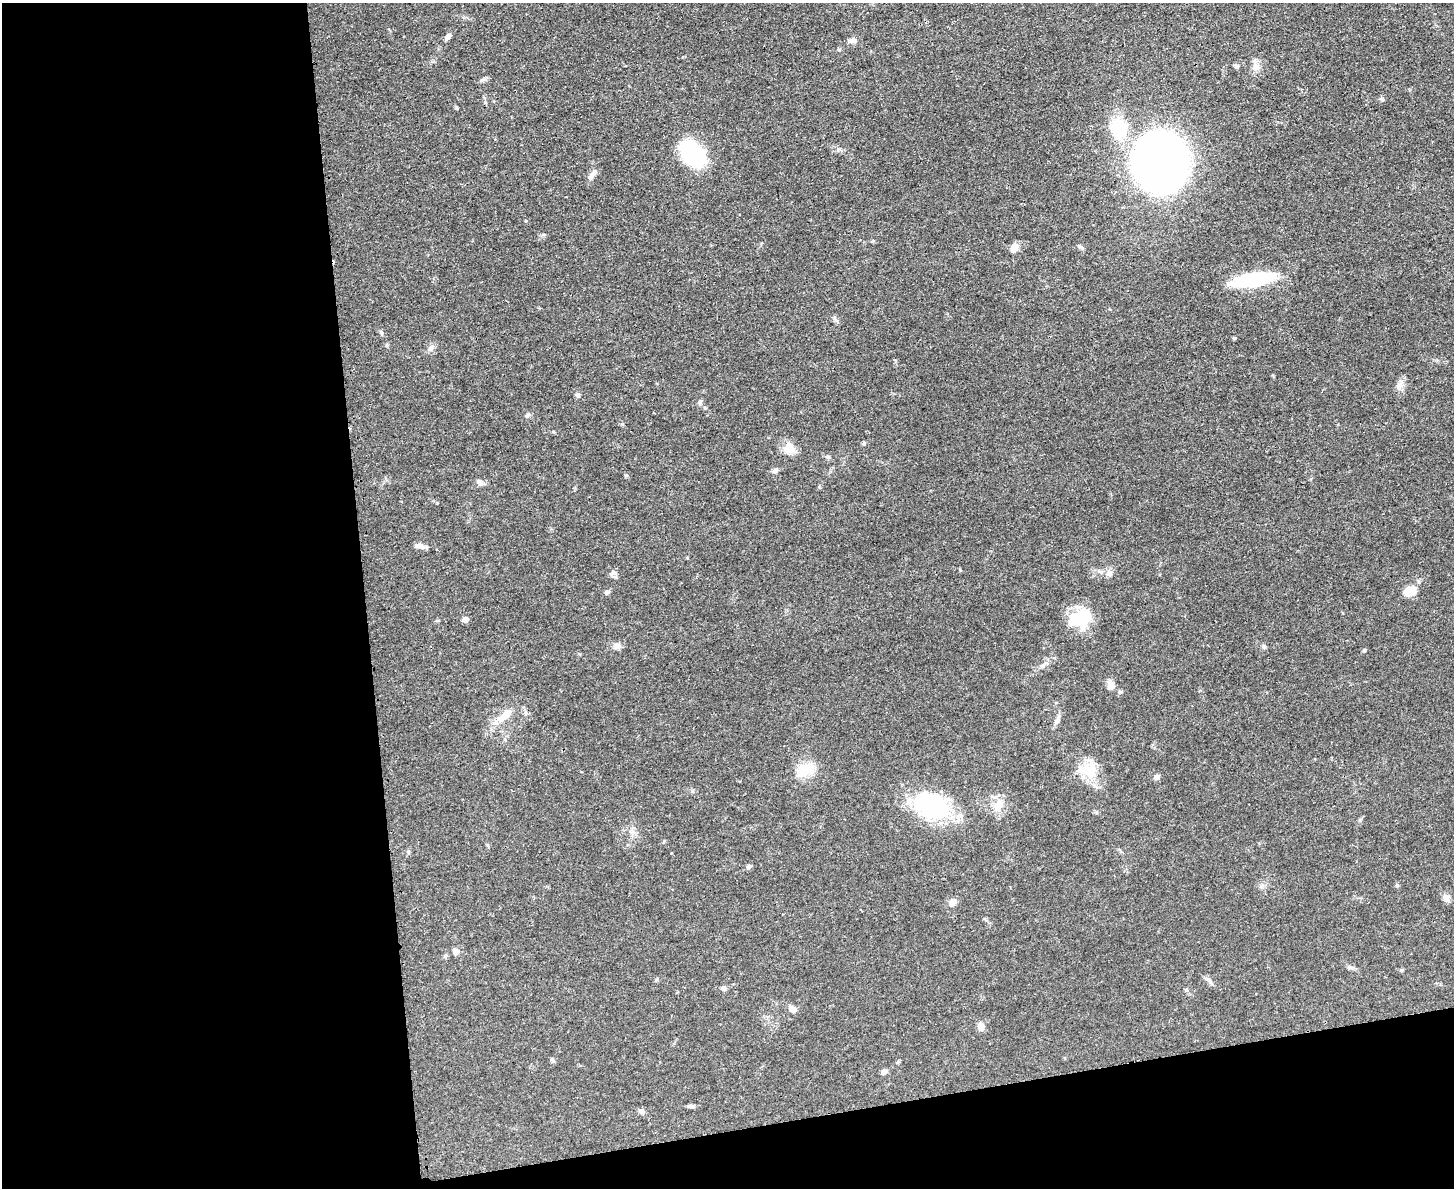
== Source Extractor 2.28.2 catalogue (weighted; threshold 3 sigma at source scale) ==
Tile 10 of 3 x 4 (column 1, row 4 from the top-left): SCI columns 142-1593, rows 12-1197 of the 4749 x 4765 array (HDU 1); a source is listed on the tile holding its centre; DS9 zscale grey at full resolution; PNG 1456 x 1190 px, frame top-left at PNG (2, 3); no overlay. Shown black and unused: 31% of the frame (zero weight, under 3 of 4 exposures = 2% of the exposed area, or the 3 px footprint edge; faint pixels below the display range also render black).
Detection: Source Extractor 2.28.2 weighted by HDU 2 'WHT'; one run over the whole footprint, this tile lists its part. Background 0.0457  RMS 0.0051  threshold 0.023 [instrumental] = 3 sigma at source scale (4.5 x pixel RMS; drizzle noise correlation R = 1.50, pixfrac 1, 0.05/0.05 arcsec/px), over >= 5 px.
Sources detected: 60; all 60 listed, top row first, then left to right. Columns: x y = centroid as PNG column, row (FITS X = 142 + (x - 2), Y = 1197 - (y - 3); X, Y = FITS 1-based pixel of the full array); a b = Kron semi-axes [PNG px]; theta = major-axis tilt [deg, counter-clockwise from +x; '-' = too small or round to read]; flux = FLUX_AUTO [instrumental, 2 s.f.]
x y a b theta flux
448 36 9 6 59 1.7
853 40 12 6 10 2.3
1237 66 7 6 - 1.1
1255 67 11 6 -37 2.1
484 79 9 4 19 1.1
1382 99 6 4 -45 0.73
1119 128 20 16 -74 25
692 153 32 20 -48 40
1160 162 33 32 - 540
591 176 13 7 56 2.3
525 221 4 3 - 0.42
1081 247 8 5 -25 0.97
1014 248 12 8 68 3.6
1254 280 44 12 10 37
381 332 6 4 -20 0.73
431 348 11 7 45 2
1399 385 14 5 54 2.1
578 395 7 5 -35 1.1
700 402 8 4 89 0.96
528 415 9 4 27 0.91
864 443 5 4 - 0.71
789 448 16 15 - 5.5
775 471 11 5 34 1.2
480 482 8 6 -29 2.3
420 546 14 6 -14 2
687 558 5 3 - 0.42
614 573 9 7 -26 1.8
1110 573 8 7 - 1.9
1410 591 12 9 18 9.3
607 592 8 5 27 1.2
1080 618 26 19 28 21
465 619 6 6 - 2
617 646 9 9 - 2.2
1264 646 7 5 -68 0.94
1364 650 5 4 - 0.84
1043 665 8 6 33 1.6
1110 685 14 8 -74 3.2
505 715 25 9 42 7.8
1058 719 13 6 70 2.2
806 769 13 10 26 16
1088 770 28 17 -12 13
1156 777 7 6 - 1.7
999 805 19 10 71 5.6
931 806 41 27 -28 55
748 867 7 6 - 1.1
1397 885 5 5 - 0.63
1446 898 9 7 -72 2.5
952 902 10 8 52 2.7
455 951 8 7 - 2.1
445 956 6 5 - 0.89
1351 967 9 4 -9 1.1
1402 970 6 4 71 0.54
1208 980 12 5 -42 1.7
723 988 7 5 -8 1.6
792 1009 9 7 -41 2.9
981 1026 11 8 -90 2.6
552 1060 6 5 - 0.83
884 1071 7 6 - 1.7
691 1106 11 4 -5 1.2
642 1111 9 6 -31 1.4
Unlisted compact peaks at least as high as the median listed source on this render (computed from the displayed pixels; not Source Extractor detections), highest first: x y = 1234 338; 626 475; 456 107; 960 570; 553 432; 834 318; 622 424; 1360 820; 437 503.